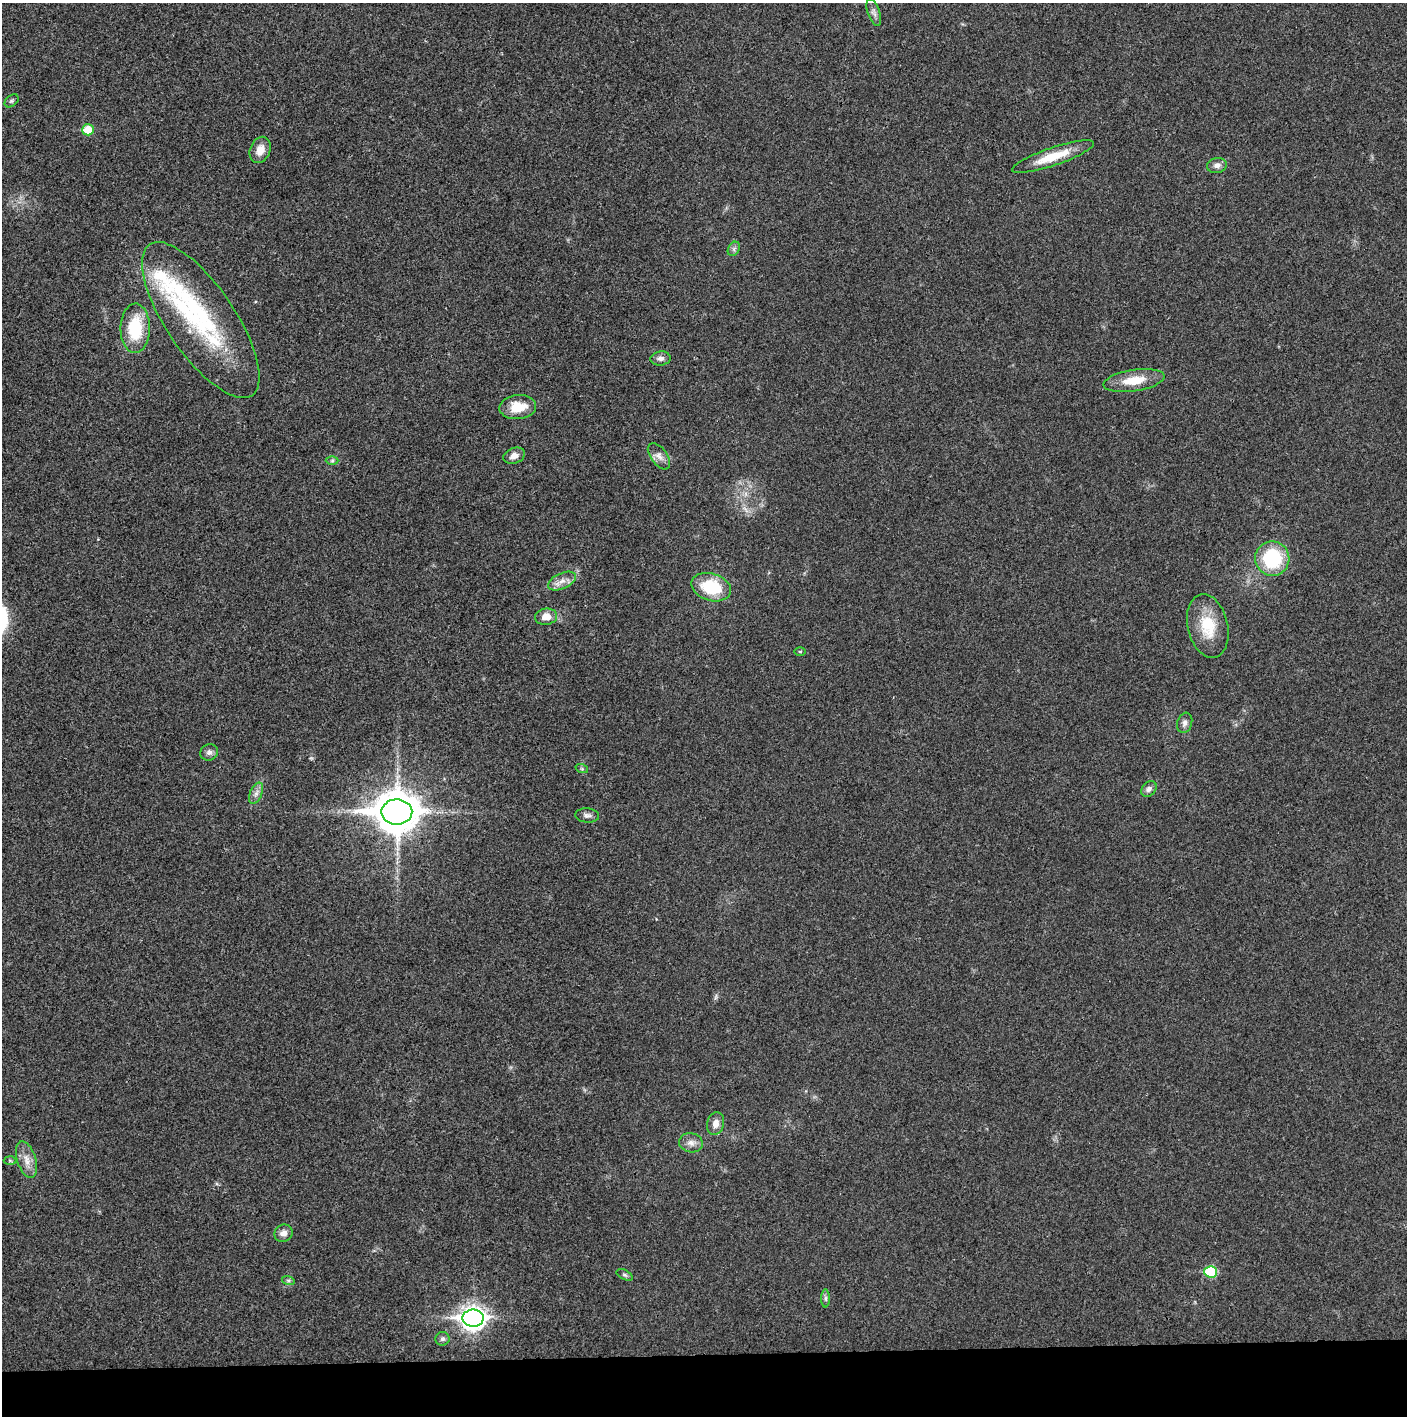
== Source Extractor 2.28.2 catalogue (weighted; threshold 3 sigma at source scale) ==
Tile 8 of 3 x 3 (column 2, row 3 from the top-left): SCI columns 1407-2811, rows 1-1414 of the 4221 x 4243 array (HDU 1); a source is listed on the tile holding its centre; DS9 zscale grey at full resolution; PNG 1409 x 1418 px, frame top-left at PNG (2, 3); each listed source drawn as its Kron ellipse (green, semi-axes under 4 px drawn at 4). Shown black and unused: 4% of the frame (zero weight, under 3 of 4 exposures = <1% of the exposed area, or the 3 px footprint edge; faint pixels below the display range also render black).
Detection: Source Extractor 2.28.2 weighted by HDU 2 'WHT'; one run over the whole footprint, this tile lists its part. Background 0.0209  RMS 0.0041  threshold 0.0186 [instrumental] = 3 sigma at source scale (4.5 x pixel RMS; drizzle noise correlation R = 1.50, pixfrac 1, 0.05/0.05 arcsec/px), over >= 5 px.
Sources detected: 42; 1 inside a brighter object's white glare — neither listed nor drawn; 2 inside a brighter listed object's ellipse — not listed separately; the other 39 listed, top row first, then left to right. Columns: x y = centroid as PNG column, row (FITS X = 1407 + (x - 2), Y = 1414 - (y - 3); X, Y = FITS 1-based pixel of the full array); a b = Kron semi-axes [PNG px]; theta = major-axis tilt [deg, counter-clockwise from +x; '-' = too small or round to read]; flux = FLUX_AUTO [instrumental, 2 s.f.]
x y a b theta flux
874 13 14 6 -71 1.8
12 101 8 5 40 0.84
88 130 6 5 - 10
260 150 13 10 67 4.1
1053 157 43 9 19 12
1217 165 10 7 10 2
734 249 7 5 60 1.1
201 320 91 34 -56 61
135 328 25 14 89 19
661 358 10 7 7 1.9
1134 380 30 11 9 9.9
518 407 18 12 5 9
514 456 11 7 19 2.8
659 456 15 8 -54 2.7
332 461 6 4 1 0.68
1272 559 17 17 - 27
562 581 15 7 24 3.3
711 587 20 13 -17 18
546 617 11 8 8 4.3
1208 626 32 20 -77 15
800 651 5 3 - 0.42
1185 723 10 7 72 1.7
209 752 9 8 - 1.5
582 769 6 4 -19 0.6
1149 789 9 6 49 1.6
256 793 11 6 66 2
397 812 15 12 0 1200
587 815 12 7 -3 1.6
716 1124 11 8 75 2.8
691 1143 12 9 -10 2.8
10 1160 6 4 -2 0.64
26 1160 19 9 -73 4.5
284 1233 9 8 - 2.5
1211 1272 6 6 - 21
625 1275 9 4 -27 0.84
288 1280 6 4 -18 0.67
826 1298 9 4 -90 0.95
473 1318 10 8 -1 290
442 1339 7 7 - 1.1